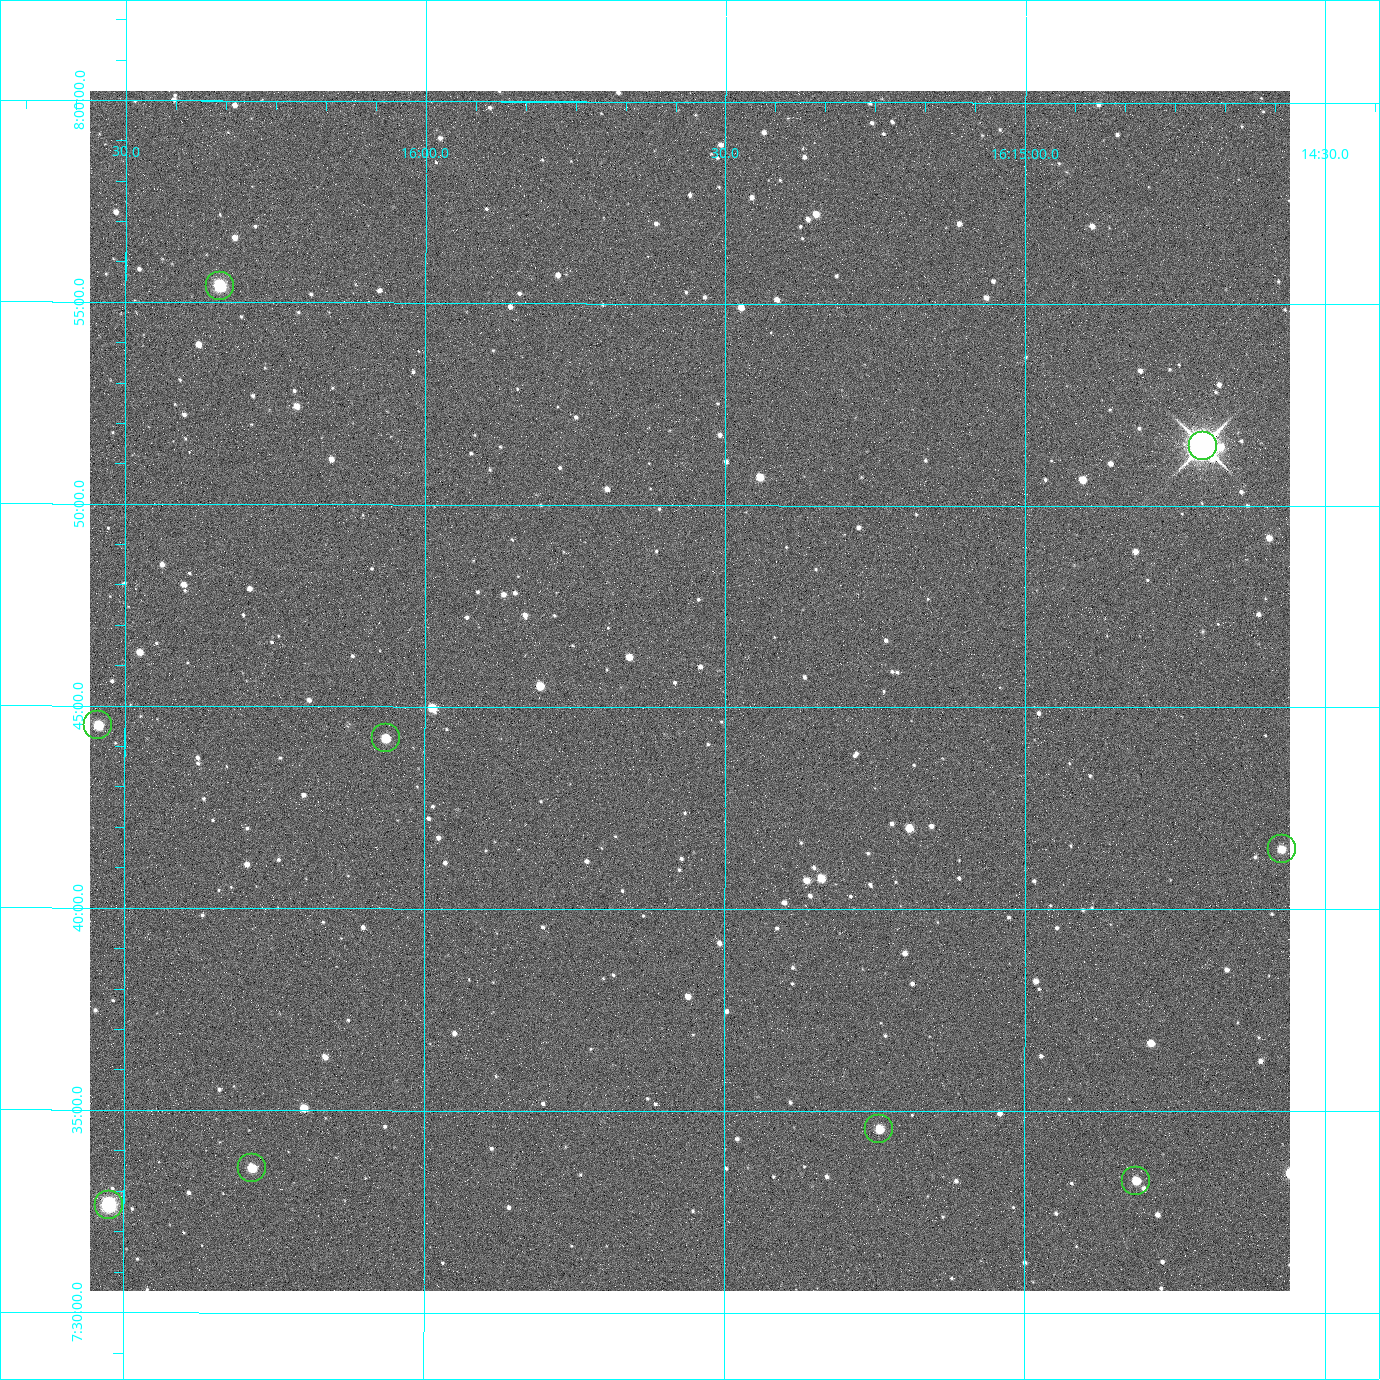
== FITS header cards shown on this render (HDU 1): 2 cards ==
NAXIS1  =                 2400 / Width of image data
NAXIS2  =                 2400 / Height of image data

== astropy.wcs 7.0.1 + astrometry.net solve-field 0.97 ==
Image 2400 x 2400 px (HDU 1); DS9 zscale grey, zoomed out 1/2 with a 90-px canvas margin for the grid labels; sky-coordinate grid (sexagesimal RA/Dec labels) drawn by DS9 from the SOLVED WCS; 9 Tycho-2 reference stars matched to detected sources circled (green)
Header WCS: RA---TAN/DEC--TAN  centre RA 16:15:34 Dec +07:45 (243.89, +7.76 deg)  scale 0.74 arcsec/px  FOV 29.6' x 29.6'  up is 0 deg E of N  parity normal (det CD < 0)
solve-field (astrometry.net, Tycho-2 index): VERIFIED the header's WCS against the Tycho-2 star catalogue (6 matches, 0 conflicts) and refined it, rather than solving blind
Solved WCS: RA---TAN-SIP/DEC--TAN-SIP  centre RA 16:15:34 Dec +07:45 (243.89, +7.76 deg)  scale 0.743 arcsec/px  FOV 29.7' x 29.7'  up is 0 deg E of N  parity normal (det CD < 0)
The solver's refit moves the header's centre by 3.2 arcsec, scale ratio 1.004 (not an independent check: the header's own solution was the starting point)
Tycho-2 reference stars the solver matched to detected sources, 9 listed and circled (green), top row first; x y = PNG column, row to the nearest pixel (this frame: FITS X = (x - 90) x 2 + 1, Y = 2400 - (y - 91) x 2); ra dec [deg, ICRS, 3 dp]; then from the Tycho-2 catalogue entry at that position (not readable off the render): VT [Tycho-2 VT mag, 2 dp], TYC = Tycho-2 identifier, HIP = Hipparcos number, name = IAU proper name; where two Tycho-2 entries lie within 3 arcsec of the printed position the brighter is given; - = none
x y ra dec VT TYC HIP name
220 286 244.086 +7.924 10.10 946-635-1 - -
1203 446 243.676 +7.858 6.72 946-1598-1 79608 -
98 726 244.136 +7.742 11.26 946-889-1 - -
386 738 244.016 +7.737 11.56 946-881-1 - -
1282 850 243.643 +7.692 11.91 946-916-1 - -
879 1130 243.810 +7.576 11.94 946-1047-1 - -
252 1168 244.071 +7.560 11.55 946-984-1 - -
1136 1181 243.703 +7.555 12.21 946-959-1 - -
108 1205 244.131 +7.544 9.21 946-968-1 - -